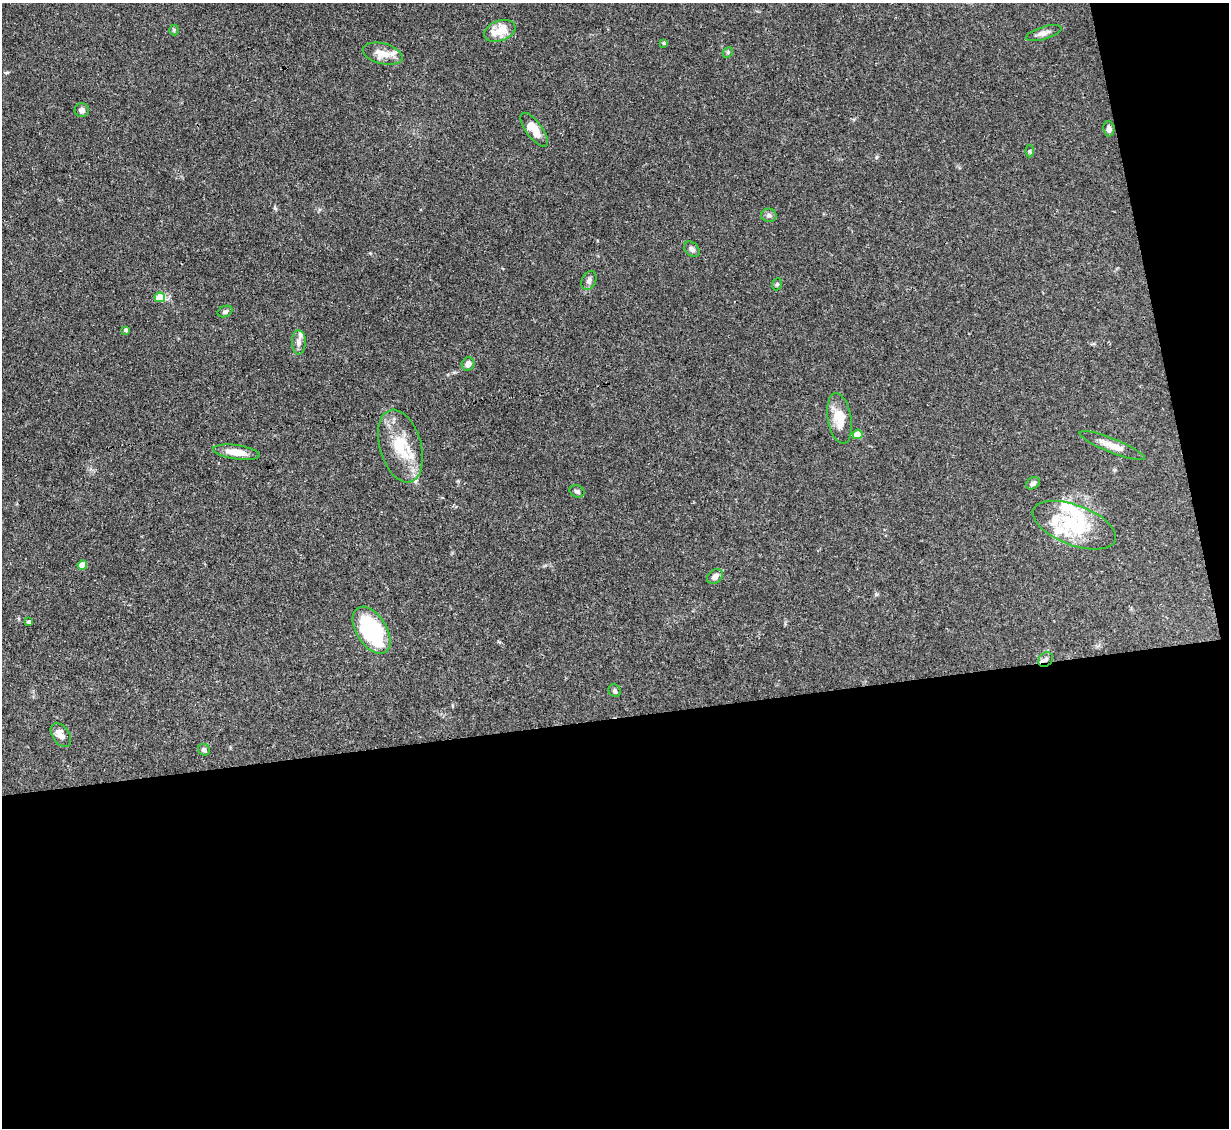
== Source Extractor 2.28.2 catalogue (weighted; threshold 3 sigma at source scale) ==
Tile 16 of 4 x 4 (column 4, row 4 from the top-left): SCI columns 3683-4909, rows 249-1374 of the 4909 x 4883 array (HDU 1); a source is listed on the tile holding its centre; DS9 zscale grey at full resolution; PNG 1231 x 1130 px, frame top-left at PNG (2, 3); each listed source drawn as its Kron ellipse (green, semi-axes under 4 px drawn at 4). Shown black and unused: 40% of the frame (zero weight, under 3 of 4 exposures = <1% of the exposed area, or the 3 px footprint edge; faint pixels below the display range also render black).
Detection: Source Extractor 2.28.2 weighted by HDU 2 'WHT'; one run over the whole footprint, this tile lists its part. Background 0.142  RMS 0.0044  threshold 0.0199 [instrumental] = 3 sigma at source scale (4.5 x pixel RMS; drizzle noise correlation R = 1.50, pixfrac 1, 0.05/0.05 arcsec/px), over >= 5 px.
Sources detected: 41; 1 inside a brighter object's white glare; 1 cosmic-ray / hot-pixel residue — neither listed nor drawn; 4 inside a brighter listed object's ellipse — not listed separately; the other 35 listed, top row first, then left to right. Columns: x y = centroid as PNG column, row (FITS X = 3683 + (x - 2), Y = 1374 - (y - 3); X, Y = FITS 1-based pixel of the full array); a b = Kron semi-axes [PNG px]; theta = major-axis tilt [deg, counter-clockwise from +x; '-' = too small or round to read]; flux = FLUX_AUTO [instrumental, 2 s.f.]
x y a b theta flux
174 30 5 5 - 0.61
500 31 16 10 20 9
1044 33 18 6 16 2.4
663 43 4 3 - 0.4
728 52 6 4 46 0.6
383 54 20 10 -14 5.8
82 110 7 7 - 1.8
1109 129 7 5 -82 1.6
534 130 20 8 -54 6.7
1030 151 6 4 90 0.59
769 215 8 7 - 1.4
692 249 9 6 -45 1.5
589 281 10 7 68 1.7
777 284 6 5 - 0.71
160 297 5 4 - 10
225 312 7 5 23 1
126 330 4 3 - 0.98
299 342 12 7 89 2.1
468 364 7 6 - 2.8
840 418 25 12 -80 9.7
857 434 5 4 - 8.5
400 446 37 20 -74 18
1112 446 35 7 -22 5.5
236 452 23 7 -8 6.7
1033 483 7 5 34 1.6
577 491 8 6 -23 1.1
1074 525 44 20 -21 28
82 565 5 4 - 7.7
715 577 8 6 35 2.5
29 622 4 3 - 0.92
371 630 26 15 -58 46
1046 659 8 6 44 1.4
615 691 7 5 -47 0.84
61 735 13 8 -55 3.4
204 750 6 5 - 1.4
Overlapping masked pixels (flux is a lower limit): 1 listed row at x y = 1046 659